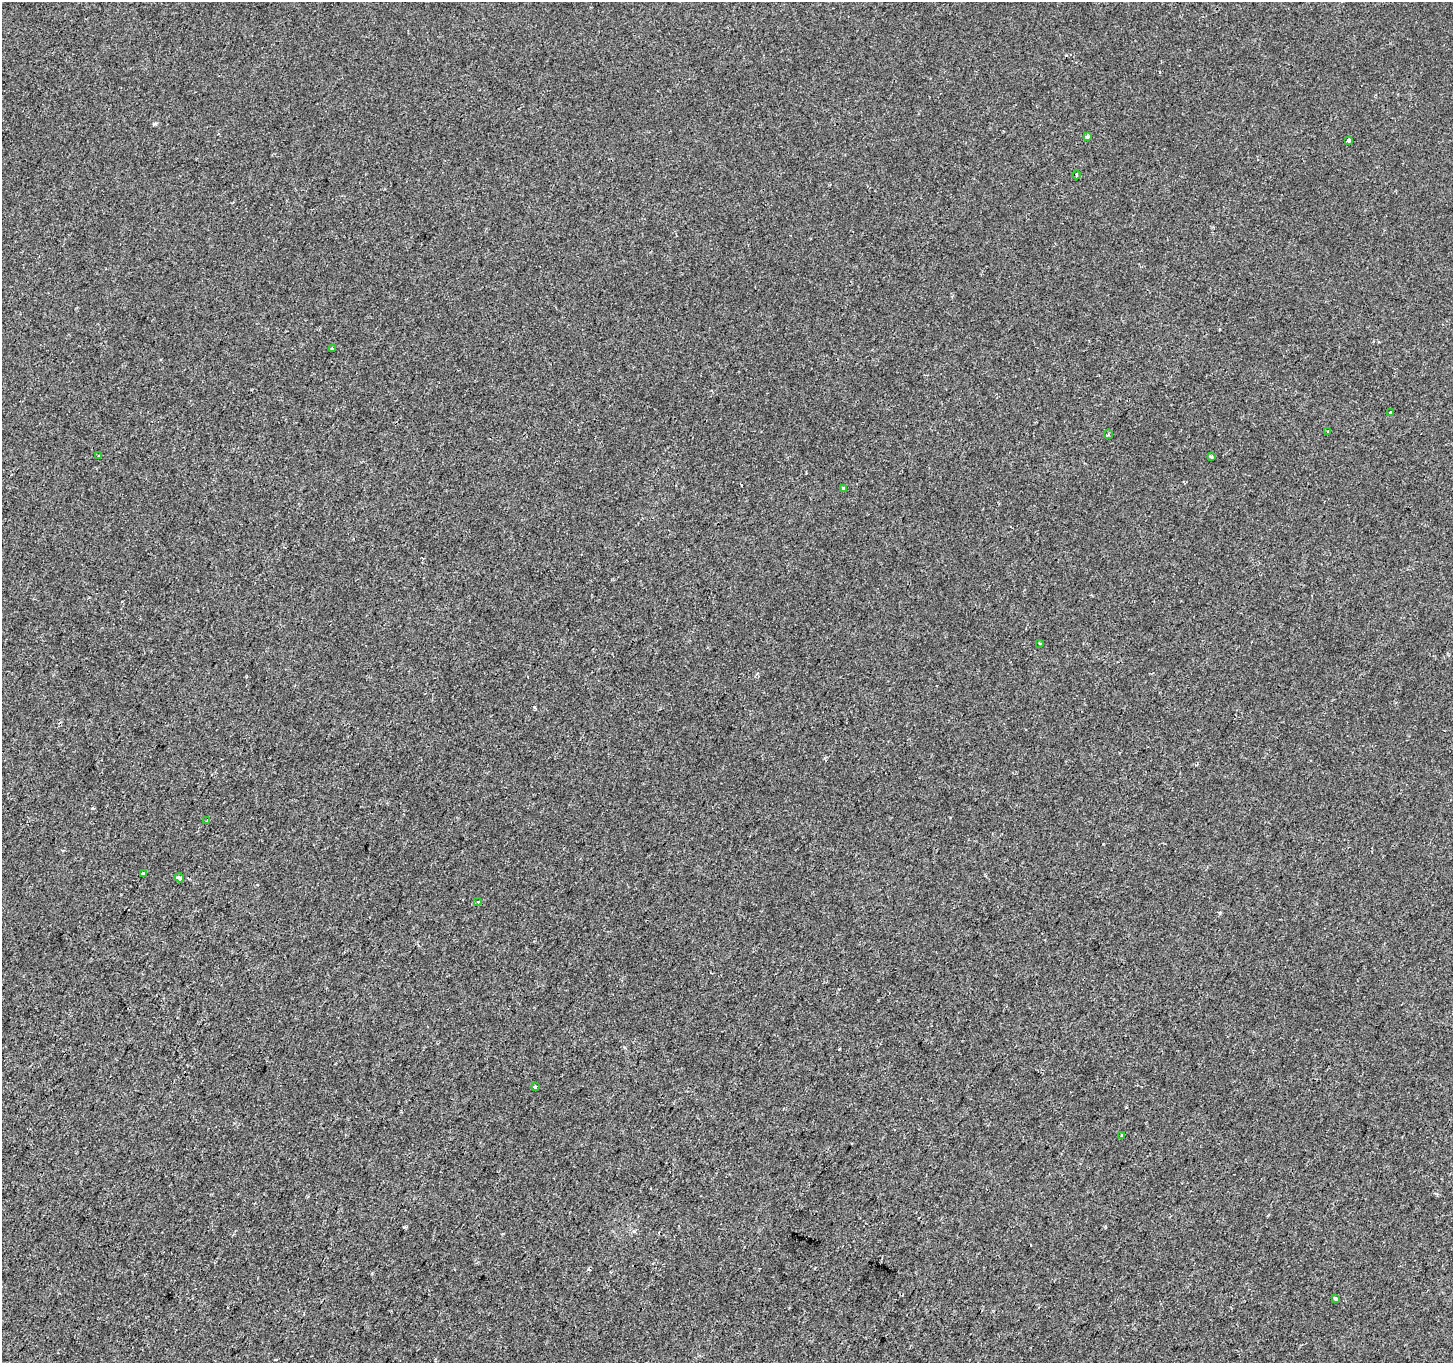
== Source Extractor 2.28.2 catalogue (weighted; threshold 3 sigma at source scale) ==
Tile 7 of 4 x 4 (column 3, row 2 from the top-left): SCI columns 2913-4363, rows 2985-4345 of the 5815 x 5902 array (HDU 1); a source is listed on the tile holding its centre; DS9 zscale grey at full resolution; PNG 1455 x 1365 px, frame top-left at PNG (2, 2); each listed source drawn as its Kron ellipse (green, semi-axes under 4 px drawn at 4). Shown black and unused: <1% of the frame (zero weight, under 2 of 3 exposures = <1% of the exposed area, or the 3 px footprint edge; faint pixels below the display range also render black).
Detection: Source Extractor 2.28.2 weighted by HDU 2 'WHT'; one run over the whole footprint, this tile lists its part. Background 2.39e-05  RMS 0.0027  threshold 0.0123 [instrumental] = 3 sigma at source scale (4.5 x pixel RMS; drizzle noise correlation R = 1.50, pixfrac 1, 0.0396/0.0396 arcsec/px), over >= 5 px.
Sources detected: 22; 4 cosmic-ray / hot-pixel residue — neither listed nor drawn; the other 18 listed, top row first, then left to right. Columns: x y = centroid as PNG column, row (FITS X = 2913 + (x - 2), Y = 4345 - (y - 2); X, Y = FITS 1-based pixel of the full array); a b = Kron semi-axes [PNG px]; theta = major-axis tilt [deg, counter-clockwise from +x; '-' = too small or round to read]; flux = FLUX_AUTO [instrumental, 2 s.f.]
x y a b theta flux
1087 137 4 3 - 0.41
1349 141 4 3 - 1.6
1077 175 4 3 - 0.3
332 348 3 3 - 0.49
1390 412 3 2 - 0.32
1328 431 2 2 - 0.23
1108 434 5 3 - 0.35
99 455 3 3 - 0.24
1211 457 3 2 - 0.38
844 488 3 3 - 0.93
1039 643 4 2 - 0.22
207 821 4 3 - 0.29
143 873 3 3 - 0.81
179 878 5 3 - 1
478 902 3 2 - 0.59
535 1087 4 3 - 2.4
1122 1136 3 3 - 0.37
1336 1299 4 3 - 1.2